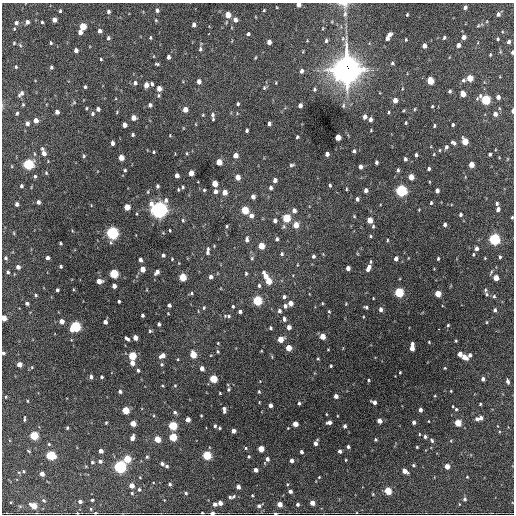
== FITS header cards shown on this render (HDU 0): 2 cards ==
NAXIS1  =                  512 / Axis length
NAXIS2  =                  512 / Axis length

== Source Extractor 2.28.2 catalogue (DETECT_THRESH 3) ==
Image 512 x 512 px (HDU 0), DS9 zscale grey, 1 PNG px = 1 image px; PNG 516 x 516 px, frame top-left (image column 1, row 512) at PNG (2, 3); no overlay
Background 1790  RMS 40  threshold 119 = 3 sigma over >= 5 px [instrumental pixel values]
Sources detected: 407; all 407 listed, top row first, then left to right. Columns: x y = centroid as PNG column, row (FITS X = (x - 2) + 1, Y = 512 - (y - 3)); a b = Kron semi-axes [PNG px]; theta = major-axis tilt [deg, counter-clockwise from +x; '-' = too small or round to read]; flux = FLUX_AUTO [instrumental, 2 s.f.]
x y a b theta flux
299 5 4 4 - 1.4e+04
344 5 16 9 -17 1.9e+04
276 7 3 2 - 1.7e+03
465 7 4 3 - 7.7e+03
157 10 5 4 - 6.3e+03
264 10 3 3 - 2.4e+03
60 11 4 3 - 3.7e+03
108 11 4 4 - 5.9e+03
345 14 10 5 84 1.1e+04
407 14 3 2 - 2.8e+03
498 14 5 5 - 6.9e+03
228 15 5 4 - 3.3e+04
54 20 4 4 - 1.6e+04
156 20 5 4 - 2.6e+03
235 20 5 5 - 1.2e+04
27 22 5 5 - 9.3e+03
42 22 3 3 - 3.4e+03
16 23 6 5 - 7.7e+03
194 25 4 3 - 9.4e+03
83 26 5 4 - 5.8e+04
478 26 6 3 20 3.2e+03
323 28 5 3 - 2.2e+03
14 29 4 4 - 2.8e+03
100 31 4 4 - 1.0e+04
80 32 4 4 - 1.4e+04
208 34 3 2 - 3.1e+03
248 34 4 3 - 5.3e+03
389 35 5 4 - 1.0e+04
464 37 5 4 - 1.2e+04
108 38 5 4 - 5.1e+03
150 38 4 3 - 3.0e+03
387 38 4 4 - 9.3e+03
444 38 4 3 - 4.2e+03
498 39 4 3 - 3.3e+03
406 40 3 2 - 2.4e+03
326 41 5 4 - 5.6e+03
269 42 4 4 - 1.4e+04
509 42 4 3 - 8.4e+03
14 43 5 5 - 3.1e+03
51 43 4 3 - 3.6e+03
20 45 6 4 -46 3.5e+03
458 45 4 4 - 1.1e+04
424 46 4 4 - 1.3e+04
200 49 5 4 - 5.4e+03
76 50 4 4 - 1.1e+04
512 52 4 3 - 5.1e+03
490 55 4 3 - 2.6e+03
168 57 4 3 - 8.8e+03
255 58 5 3 - 2.4e+03
101 59 3 2 - 2.8e+03
392 63 4 4 - 3.9e+03
157 64 5 3 - 3.4e+03
16 67 5 4 - 3.4e+03
51 67 4 4 - 4.9e+03
346 70 13 11 90 2.9e+06
301 71 5 4 - 8.9e+03
470 78 5 4 - 4.8e+04
463 80 5 5 - 5.5e+03
199 81 4 4 - 1.2e+04
430 81 5 4 - 6.4e+04
135 83 5 5 - 7.0e+03
276 83 4 2 - 2.1e+03
152 84 4 3 - 4.7e+03
146 85 5 4 - 2.0e+04
85 87 4 3 - 4.0e+03
264 87 6 5 - 4.3e+03
159 89 4 4 - 2.0e+04
314 89 5 4 - 3.8e+03
450 91 3 3 - 4.1e+03
21 93 8 4 44 9.4e+03
463 94 5 4 - 2.8e+04
158 96 5 4 - 3.7e+03
498 97 4 4 - 1.1e+04
395 100 4 4 - 1.9e+04
485 100 6 5 - 1.8e+05
74 102 5 5 - 3.2e+03
23 104 4 4 - 2.9e+03
238 104 4 3 - 3.3e+03
150 105 5 4 - 5.7e+03
300 105 4 4 - 7.3e+03
343 106 6 5 - 4.7e+03
432 106 3 2 - 2.7e+03
86 108 3 3 - 2.6e+03
98 109 4 4 - 8.4e+03
185 109 4 4 - 2.3e+04
415 109 5 3 - 2.4e+03
512 111 4 2 - 1.1e+04
57 112 4 4 - 1.3e+04
388 112 5 2 - 2.7e+03
17 113 4 3 - 3.3e+03
92 114 5 5 - 4.9e+03
495 114 5 5 - 1.1e+04
203 115 3 3 - 2.4e+03
212 115 5 4 - 5.4e+03
365 117 5 4 - 1.0e+04
133 118 4 4 - 1.8e+04
213 119 3 3 - 2.8e+03
370 119 4 3 - 8.6e+03
36 120 4 4 - 1.7e+04
27 123 4 4 - 1.0e+04
269 123 4 3 - 7.0e+03
406 123 4 3 - 2.6e+03
124 125 4 4 - 1.7e+04
453 125 3 3 - 3.7e+03
434 126 3 2 - 3.4e+03
371 130 3 2 - 2.0e+03
247 131 3 3 - 4.3e+03
133 135 3 3 - 3.7e+03
170 135 3 2 - 1.6e+03
297 137 3 3 - 3.9e+03
338 137 5 4 - 3.2e+04
465 141 5 4 - 5.4e+04
112 143 4 3 - 9.9e+03
453 143 5 3 - 6.4e+03
446 147 5 4 - 6.1e+03
42 149 5 3 - 3.5e+03
439 150 4 3 - 2.5e+03
354 151 4 3 - 5.3e+03
153 152 3 3 - 2.8e+03
44 153 5 4 - 1.4e+04
187 153 5 3 - 2.2e+03
327 154 4 4 - 1.2e+04
434 154 4 3 - 2.1e+03
490 154 3 3 - 4.8e+03
235 155 4 4 - 1.9e+04
416 155 4 3 - 4.9e+03
84 156 5 4 - 3.5e+03
121 158 5 4 - 2.9e+04
405 159 4 3 - 5.8e+03
219 162 5 4 - 3.6e+04
376 162 4 3 - 5.6e+03
28 164 5 5 - 2.8e+05
292 165 5 4 - 4.6e+03
471 165 4 4 - 2.6e+04
360 167 4 4 - 1.0e+04
429 169 4 3 - 5.1e+03
125 170 3 3 - 3.1e+03
398 170 5 4 - 4.6e+03
46 173 5 4 - 3.0e+03
191 173 4 4 - 2.2e+04
177 175 4 4 - 1.2e+04
35 176 4 3 - 4.1e+03
238 177 5 4 - 2.1e+04
411 177 5 4 - 3.2e+04
275 180 4 4 - 1.0e+04
215 183 5 4 - 4.1e+04
330 185 4 3 - 3.6e+03
21 186 4 3 - 5.0e+03
157 186 4 3 - 4.3e+03
183 187 4 3 - 3.4e+03
271 188 4 4 - 7.2e+03
346 189 4 3 - 2.5e+03
178 190 4 3 - 2.7e+03
204 190 4 4 - 2.8e+03
366 190 4 4 - 1.1e+04
437 190 4 4 - 1.1e+04
216 191 5 4 - 1.1e+04
401 191 5 5 - 4.3e+05
225 192 5 4 - 2.4e+04
253 197 4 4 - 1.3e+04
357 199 4 4 - 6.6e+03
38 202 4 4 - 8.3e+03
431 203 4 3 - 3.1e+03
497 203 3 3 - 4.7e+03
17 204 4 3 - 7.6e+03
127 207 5 4 - 3.7e+04
498 209 4 4 - 8.8e+03
159 210 7 7 - 1.1e+06
245 210 5 4 - 7.8e+04
419 210 3 2 - 1.9e+03
294 211 5 4 - 1.1e+04
251 215 5 5 - 1.3e+04
460 215 3 3 - 4.8e+03
354 216 4 3 - 2.3e+03
512 217 3 2 - 2.5e+03
286 218 5 5 - 1.0e+05
183 220 5 4 - 3.2e+03
275 220 4 4 - 8.0e+03
370 220 5 4 - 3.3e+04
445 224 4 3 - 6.8e+03
296 225 5 4 - 3.4e+04
226 226 3 3 - 3.1e+03
373 226 5 4 - 3.6e+03
170 230 3 2 - 2.5e+03
14 233 5 3 - 2.7e+03
112 233 5 5 - 5.6e+05
370 236 4 4 - 2.7e+03
247 239 6 4 84 7.8e+03
277 239 5 4 - 5.5e+03
494 239 5 5 - 3.9e+05
387 240 4 2 - 2.5e+03
60 243 3 3 - 3.3e+03
261 246 5 4 - 4.4e+04
476 248 4 4 - 9.4e+03
208 251 11 5 85 8.1e+03
282 254 5 4 - 4.1e+03
473 254 4 3 - 2.5e+03
163 255 4 4 - 5.8e+03
313 256 4 4 - 5.5e+03
500 257 4 3 - 4.2e+03
6 258 5 5 - 5.1e+03
48 258 4 4 - 8.1e+03
252 258 5 5 - 3.9e+03
396 258 4 4 - 1.0e+04
438 258 4 3 - 3.5e+03
172 259 3 3 - 2.1e+03
140 260 4 3 - 7.5e+03
61 266 3 3 - 4.7e+03
18 267 4 4 - 1.1e+04
348 268 4 4 - 1.3e+04
368 268 8 4 62 1.8e+04
142 269 4 4 - 2.5e+04
8 272 5 4 - 4.7e+03
157 272 6 4 54 1.2e+04
246 273 5 4 - 3.4e+03
114 274 5 5 - 1.6e+05
265 276 9 5 -63 2.5e+04
183 277 5 4 - 7.7e+04
211 277 5 4 - 9.7e+03
496 278 4 4 - 3.1e+04
99 281 5 4 - 2.4e+04
268 281 5 4 - 4.9e+04
114 286 4 4 - 1.5e+04
259 286 5 4 - 4.6e+03
57 290 4 3 - 5.0e+03
485 290 6 4 82 3.7e+03
399 292 5 5 - 1.9e+05
191 293 5 4 - 3.7e+03
438 293 4 4 - 4.8e+04
487 294 7 5 -44 4.6e+03
36 295 5 4 - 3.7e+03
494 296 5 5 - 4.2e+03
284 297 4 4 - 5.4e+03
373 298 3 2 - 1.7e+03
119 301 3 3 - 3.8e+03
257 301 5 5 - 2.0e+05
27 303 4 4 - 6.5e+03
290 303 4 4 - 2.0e+04
322 303 4 3 - 2.1e+03
346 304 3 3 - 2.3e+03
169 305 4 3 - 6.9e+03
233 306 4 3 - 3.2e+03
285 306 5 4 - 7.3e+03
366 307 5 3 - 4.3e+03
204 308 5 4 - 3.1e+03
381 309 5 4 - 9.2e+03
495 310 4 4 - 6.4e+03
240 311 3 3 - 6.3e+03
279 311 5 4 - 6.6e+03
329 311 4 4 - 2.8e+03
142 315 4 3 - 5.2e+03
227 316 10 4 -4 6.5e+03
4 318 4 4 - 3.3e+04
284 319 5 4 - 7.3e+03
62 321 4 4 - 1.4e+04
105 322 4 4 - 1.1e+04
487 322 4 3 - 2.1e+03
159 324 4 3 - 6.1e+03
448 325 3 3 - 2.8e+03
75 326 5 5 - 3.0e+05
289 327 4 4 - 1.3e+04
270 328 3 3 - 4.3e+03
439 329 3 2 - 3.0e+03
150 331 4 4 - 3.4e+03
322 336 4 4 - 3.2e+04
135 337 4 4 - 1.9e+04
127 339 5 3 - 6.4e+03
280 339 5 4 - 3.8e+04
456 341 3 2 - 2.4e+03
429 342 3 2 - 2.1e+03
412 344 3 3 - 6.2e+03
288 348 4 4 - 3.5e+04
412 348 5 4 - 2.0e+04
328 349 4 2 - 1.7e+03
218 352 4 3 - 3.1e+03
3 353 4 4 - 5.2e+03
193 354 5 4 - 5.4e+04
460 354 4 3 - 1.5e+04
162 355 6 4 32 1.5e+04
470 355 4 3 - 7.1e+03
132 356 5 4 - 1.1e+05
464 357 6 4 -27 2.3e+04
318 359 4 3 - 2.6e+03
132 363 4 4 - 1.8e+04
19 364 4 4 - 2.0e+04
162 364 5 5 - 3.8e+03
331 366 3 2 - 2.7e+03
202 368 4 4 - 1.4e+04
445 368 3 3 - 2.1e+03
138 370 4 3 - 4.6e+03
400 372 3 2 - 2.3e+03
91 377 4 4 - 7.4e+03
102 377 3 3 - 4.1e+03
213 379 5 4 - 8.7e+04
483 379 4 3 - 8.4e+03
368 380 4 3 - 2.2e+03
507 380 5 3 - 1.1e+04
175 385 4 3 - 2.5e+03
162 386 4 3 - 2.3e+03
228 389 4 3 - 3.5e+03
120 391 4 4 - 7.0e+03
451 391 3 3 - 1.9e+03
259 392 4 3 - 2.8e+03
220 393 3 2 - 2.1e+03
336 396 4 4 - 1.5e+04
435 396 4 3 - 2.1e+03
6 397 4 3 - 2.7e+03
27 401 4 2 - 2.2e+03
374 402 5 4 - 1.2e+04
299 403 4 3 - 4.8e+03
480 404 3 2 - 2.6e+03
270 405 4 3 - 1.0e+04
453 406 3 2 - 1.8e+03
224 409 6 3 -88 9.1e+03
456 409 4 4 - 3.3e+03
125 410 5 4 - 7.3e+04
420 410 4 3 - 9.8e+03
175 412 4 4 - 5.8e+03
326 414 3 2 - 1.7e+03
201 415 3 2 - 2.0e+03
480 418 4 4 - 9.9e+03
24 419 5 2 - 3.5e+03
188 419 4 4 - 1.9e+04
477 419 5 4 - 7.3e+03
379 421 4 4 - 1.9e+04
428 421 3 2 - 1.6e+03
329 422 5 4 - 1.2e+04
414 422 4 3 - 7.8e+03
106 423 4 3 - 2.8e+03
133 423 4 4 - 3.1e+04
458 423 5 4 - 5.4e+04
295 424 4 4 - 2.5e+04
173 426 5 5 - 1.4e+05
215 426 4 3 - 4.5e+03
345 426 4 3 - 6.4e+03
67 428 4 3 - 3.4e+03
219 428 4 3 - 3.1e+03
233 431 4 4 - 1.3e+04
419 434 4 3 - 2.2e+03
34 435 5 5 - 1.2e+05
173 437 5 4 - 8.6e+04
425 437 4 4 - 5.7e+03
132 438 5 4 - 1.6e+04
157 439 4 4 - 5.2e+04
375 439 3 3 - 3.7e+03
432 440 6 4 -54 4.9e+03
315 443 5 4 - 1.3e+04
49 444 4 4 - 3.1e+03
348 447 3 3 - 5.5e+03
417 447 3 3 - 2.4e+03
246 448 5 4 - 2.9e+03
261 449 4 4 - 3.9e+04
29 451 5 3 - 2.8e+03
101 451 4 4 - 1.3e+04
340 451 4 3 - 8.1e+03
301 452 4 3 - 7.3e+03
50 455 6 5 - 1.5e+05
207 455 5 4 - 1.4e+05
249 456 3 3 - 3.5e+03
147 457 5 4 - 3.7e+03
127 459 5 5 - 8.1e+04
267 459 6 4 62 1.0e+04
291 460 4 3 - 9.9e+03
346 460 3 2 - 2.0e+03
100 461 5 4 - 7.7e+03
92 462 4 4 - 4.3e+03
162 464 4 3 - 7.4e+03
413 465 3 3 - 3.7e+03
167 466 4 3 - 4.6e+03
447 466 4 4 - 2.3e+04
120 467 5 5 - 5.2e+05
256 470 4 4 - 1.1e+04
23 471 4 3 - 3.3e+03
405 471 5 4 - 1.9e+04
42 474 4 4 - 1.6e+04
319 477 4 3 - 2.2e+03
467 477 3 3 - 2.0e+03
170 484 4 4 - 5.1e+03
287 484 4 3 - 2.2e+03
131 485 4 4 - 2.1e+04
238 487 4 4 - 1.0e+04
139 489 5 4 - 3.8e+03
290 491 4 4 - 8.5e+03
388 491 5 4 - 7.5e+04
132 493 4 4 - 3.0e+03
186 493 4 4 - 3.8e+03
373 494 4 4 - 2.5e+03
252 495 4 3 - 2.7e+03
234 496 6 5 - 4.5e+03
230 497 5 3 - 4.3e+03
465 499 5 5 - 5.0e+03
43 500 6 3 -32 3.0e+03
92 500 3 3 - 3.5e+03
80 501 4 3 - 7.3e+03
220 503 4 4 - 1.5e+04
312 503 4 4 - 2.0e+04
215 504 4 4 - 9.9e+03
280 504 4 4 - 2.4e+04
297 504 4 4 - 5.5e+03
33 506 5 4 - 4.5e+04
259 506 6 4 27 7.2e+03
91 509 5 3 - 2.5e+03
77 513 2 2 - 2.1e+03
95 513 3 2 - 2.3e+03
202 513 3 2 - 2.6e+03
212 513 4 3 - 9.7e+03
275 513 5 3 - 3.8e+03
At the frame edge (FLAGS 8, measured only in part): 12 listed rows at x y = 299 5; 344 5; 512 52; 512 111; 512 217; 4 318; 3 353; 77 513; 95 513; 202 513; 212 513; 275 513